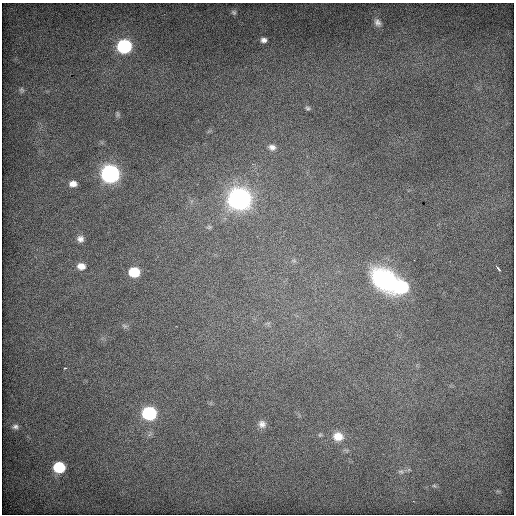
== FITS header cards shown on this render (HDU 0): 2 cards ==
NAXIS1  =                  512 / Axis length
NAXIS2  =                  512 / Axis length

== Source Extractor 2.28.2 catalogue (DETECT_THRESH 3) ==
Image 512 x 512 px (HDU 0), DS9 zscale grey, 1 PNG px = 1 image px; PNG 516 x 516 px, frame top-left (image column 1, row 512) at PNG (2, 3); no overlay
Background 689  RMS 4.2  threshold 12.7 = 3 sigma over >= 5 px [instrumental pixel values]
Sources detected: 28; all 28 listed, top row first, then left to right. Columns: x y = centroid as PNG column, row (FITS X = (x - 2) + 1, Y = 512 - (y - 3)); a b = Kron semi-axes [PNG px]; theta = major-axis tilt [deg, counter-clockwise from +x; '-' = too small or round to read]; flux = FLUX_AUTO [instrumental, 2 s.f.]
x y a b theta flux
234 12 7 6 - 630
377 22 11 8 -56 1400
264 40 7 6 - 1100
124 46 8 8 - 54000
21 90 7 5 -73 540
308 108 6 4 -18 460
118 114 8 5 -85 560
272 147 10 8 -7 1300
110 174 9 8 - 150000
73 184 9 7 -1 2000
239 199 10 9 - 280000
209 227 7 4 44 460
80 239 9 8 - 1400
81 266 9 7 -11 2500
498 268 5 2 - 520
134 272 8 7 - 13000
385 279 30 21 -40 31000
402 287 9 8 - 27000
124 326 8 5 -34 590
65 368 3 2 - 490
149 413 8 7 - 50000
262 424 10 10 - 1600
15 427 9 6 7 970
338 436 12 10 -8 3700
59 467 8 7 - 20000
401 472 8 6 -21 870
434 486 7 4 -2 400
498 491 8 4 -36 480